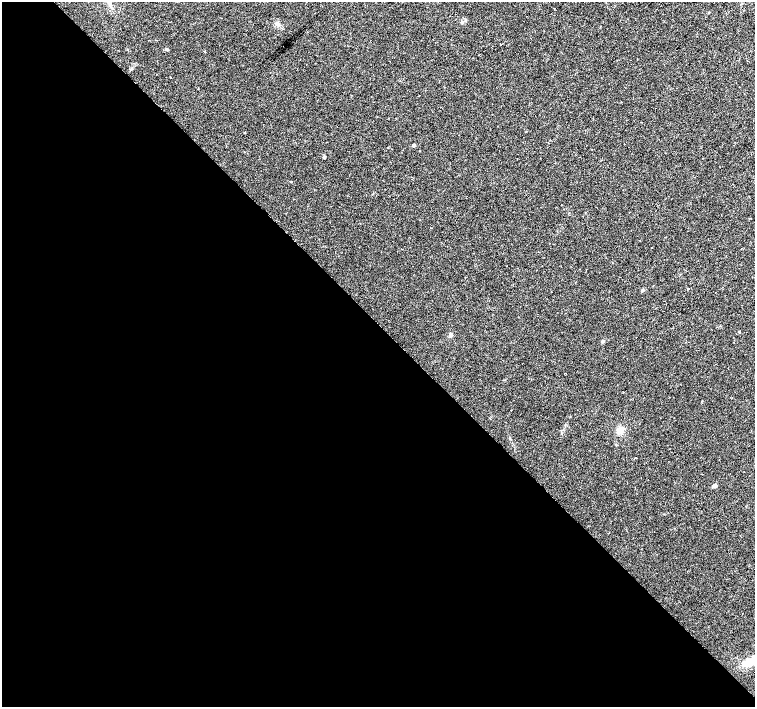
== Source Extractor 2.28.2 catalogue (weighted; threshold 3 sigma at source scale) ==
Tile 9 of 4 x 4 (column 1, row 3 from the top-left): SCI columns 1-1505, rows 1562-2970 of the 6026 x 6006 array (HDU 1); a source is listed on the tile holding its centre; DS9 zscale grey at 2 x 2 block average (1 PNG px = mean of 2 x 2 image px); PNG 757 x 709 px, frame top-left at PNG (2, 2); no overlay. Shown black and unused: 54% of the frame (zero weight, under 2 of 3 exposures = <1% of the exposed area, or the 3 px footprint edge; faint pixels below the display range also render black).
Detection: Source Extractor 2.28.2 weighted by HDU 2 'WHT'; one run over the whole footprint, this tile lists its part. Background 0.0278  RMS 0.0046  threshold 0.0205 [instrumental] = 3 sigma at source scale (4.5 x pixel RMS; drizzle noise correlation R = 1.50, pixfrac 1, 0.0396/0.0396 arcsec/px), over >= 5 px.
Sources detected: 17; all 17 listed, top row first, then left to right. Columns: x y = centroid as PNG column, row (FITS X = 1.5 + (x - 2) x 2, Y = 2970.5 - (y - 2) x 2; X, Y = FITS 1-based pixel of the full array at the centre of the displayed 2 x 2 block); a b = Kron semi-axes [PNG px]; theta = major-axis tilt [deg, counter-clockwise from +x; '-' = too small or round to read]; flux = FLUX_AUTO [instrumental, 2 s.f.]
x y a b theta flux
109 3 10 3 -62 3.7
709 13 2 2 - 0.54
462 22 3 2 - 0.88
277 24 5 5 - 3
167 49 3 3 - 0.88
204 52 3 2 - 0.56
171 77 2 2 - 0.53
414 145 2 2 - 2.6
324 157 4 3 - 1.2
688 289 2 2 - 0.92
642 290 4 3 - 0.99
450 335 4 4 - 1.9
603 341 3 2 - 0.77
620 430 7 7 - 7.6
636 457 2 2 - 0.47
714 485 4 3 - 4
751 661 18 8 24 19
Isophote crosses this tile's border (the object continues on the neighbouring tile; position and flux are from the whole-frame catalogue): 2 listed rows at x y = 109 3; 751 661
Diffuse or blended objects may show on this block-average render without a row.